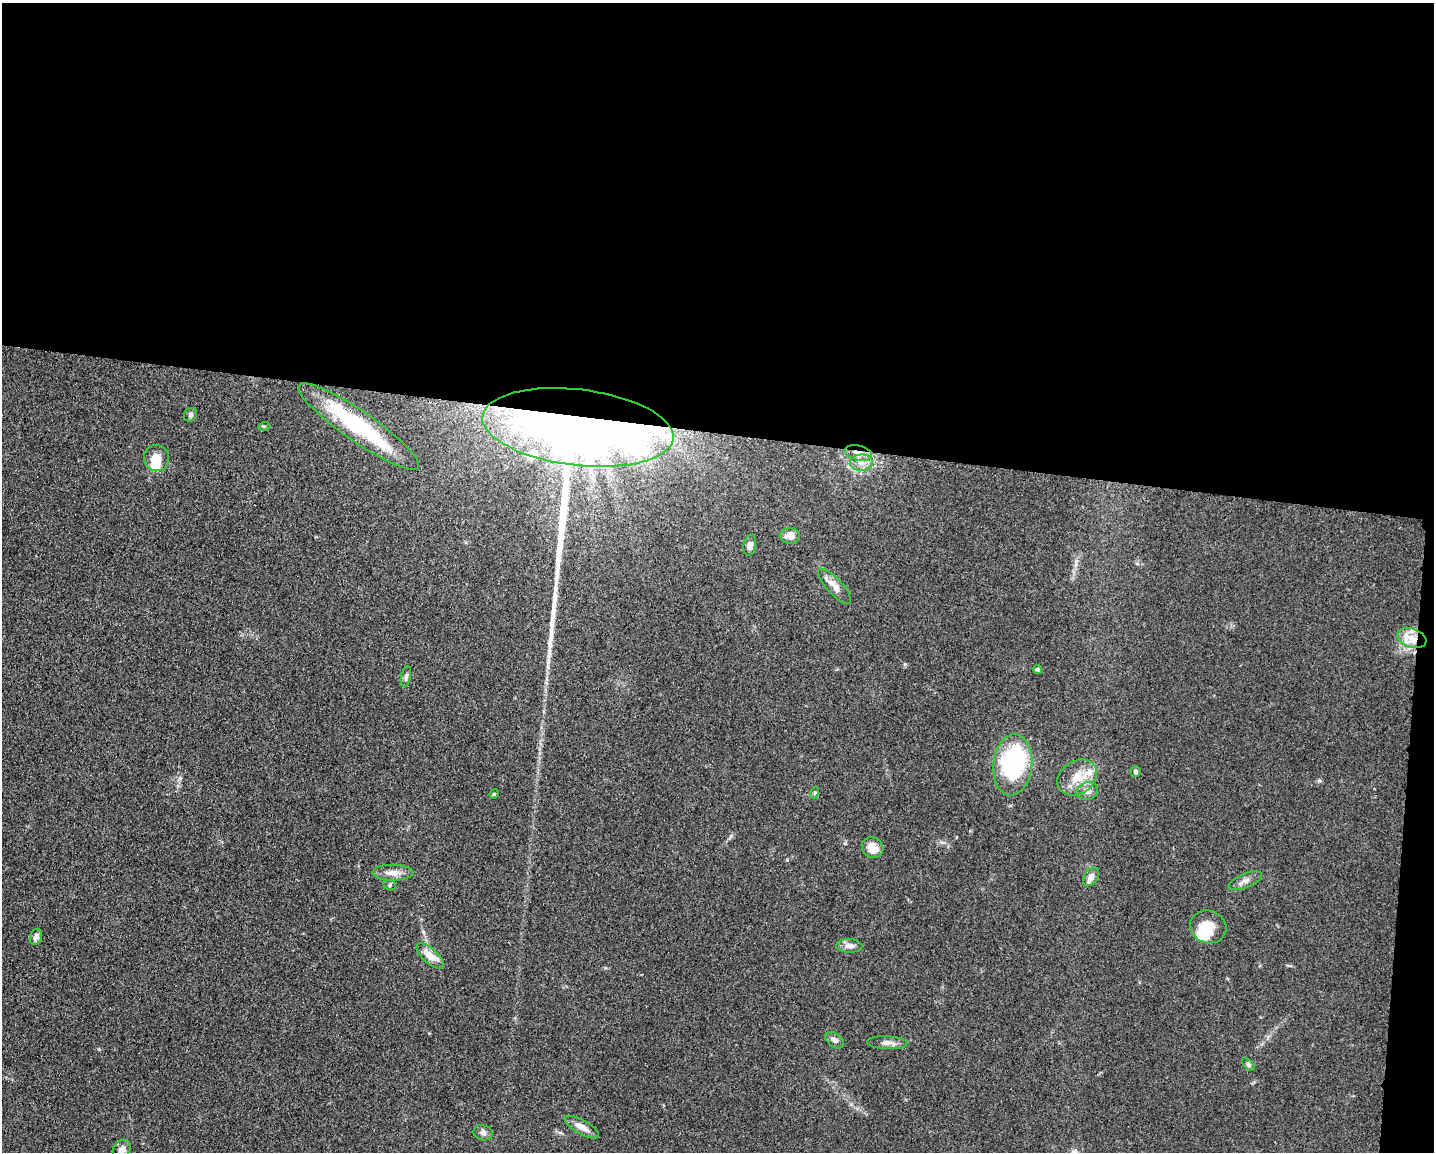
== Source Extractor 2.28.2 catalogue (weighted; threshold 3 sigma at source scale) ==
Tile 3 of 3 x 4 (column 3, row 1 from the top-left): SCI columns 3091-4522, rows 3461-4610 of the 4639 x 4618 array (HDU 1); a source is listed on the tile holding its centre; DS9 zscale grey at full resolution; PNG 1436 x 1154 px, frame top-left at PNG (2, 3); each listed source drawn as its Kron ellipse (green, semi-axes under 4 px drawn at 4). Shown black and unused: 39% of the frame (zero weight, under 3 of 5 exposures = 1% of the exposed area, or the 3 px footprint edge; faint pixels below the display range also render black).
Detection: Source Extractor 2.28.2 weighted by HDU 2 'WHT'; one run over the whole footprint, this tile lists its part. Background 0.0763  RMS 0.0066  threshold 0.0295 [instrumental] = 3 sigma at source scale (4.5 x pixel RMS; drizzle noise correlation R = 1.50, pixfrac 1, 0.05/0.05 arcsec/px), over >= 5 px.
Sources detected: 42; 4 inside a brighter object's white glare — neither listed nor drawn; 4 inside a brighter listed object's ellipse — not listed separately; the other 34 listed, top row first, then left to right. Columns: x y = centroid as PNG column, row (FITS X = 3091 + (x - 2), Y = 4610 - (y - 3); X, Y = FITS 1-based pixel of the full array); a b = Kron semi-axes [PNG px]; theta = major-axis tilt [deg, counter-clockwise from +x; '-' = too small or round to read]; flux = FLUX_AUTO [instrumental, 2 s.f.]
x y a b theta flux
190 415 7 6 - 1.4
264 426 5 3 - 0.72
359 426 72 15 -35 60
578 427 96 38 -7 810
858 453 14 7 -15 5.6
156 458 13 12 - 9.4
861 463 11 8 3 5
790 536 10 7 -5 5.2
750 545 10 6 79 3.2
835 586 23 7 -47 6.3
1412 638 15 9 -19 8.5
1038 669 4 4 - 1.3
406 676 10 5 77 1.6
1013 765 31 19 84 84
1136 771 5 5 - 1.6
1077 777 21 16 34 13
1087 791 11 8 15 4.1
814 793 6 4 71 0.86
494 794 5 4 - 0.74
873 848 11 10 - 8.6
393 873 20 8 -1 5.8
1091 877 10 7 55 4.9
1245 881 18 7 22 3.8
390 885 6 5 - 1.1
1208 927 18 16 -19 12
36 937 8 6 68 3.1
849 946 13 7 -3 4
430 956 17 7 -42 9
835 1040 10 6 -37 2.8
887 1043 20 6 -3 4.2
1248 1065 7 4 -46 1.3
582 1127 19 7 -29 6.3
483 1133 10 7 -15 2.2
122 1149 10 8 51 4.5
Overlapping masked pixels (flux is a lower limit): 3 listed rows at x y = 578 427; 858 453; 1412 638